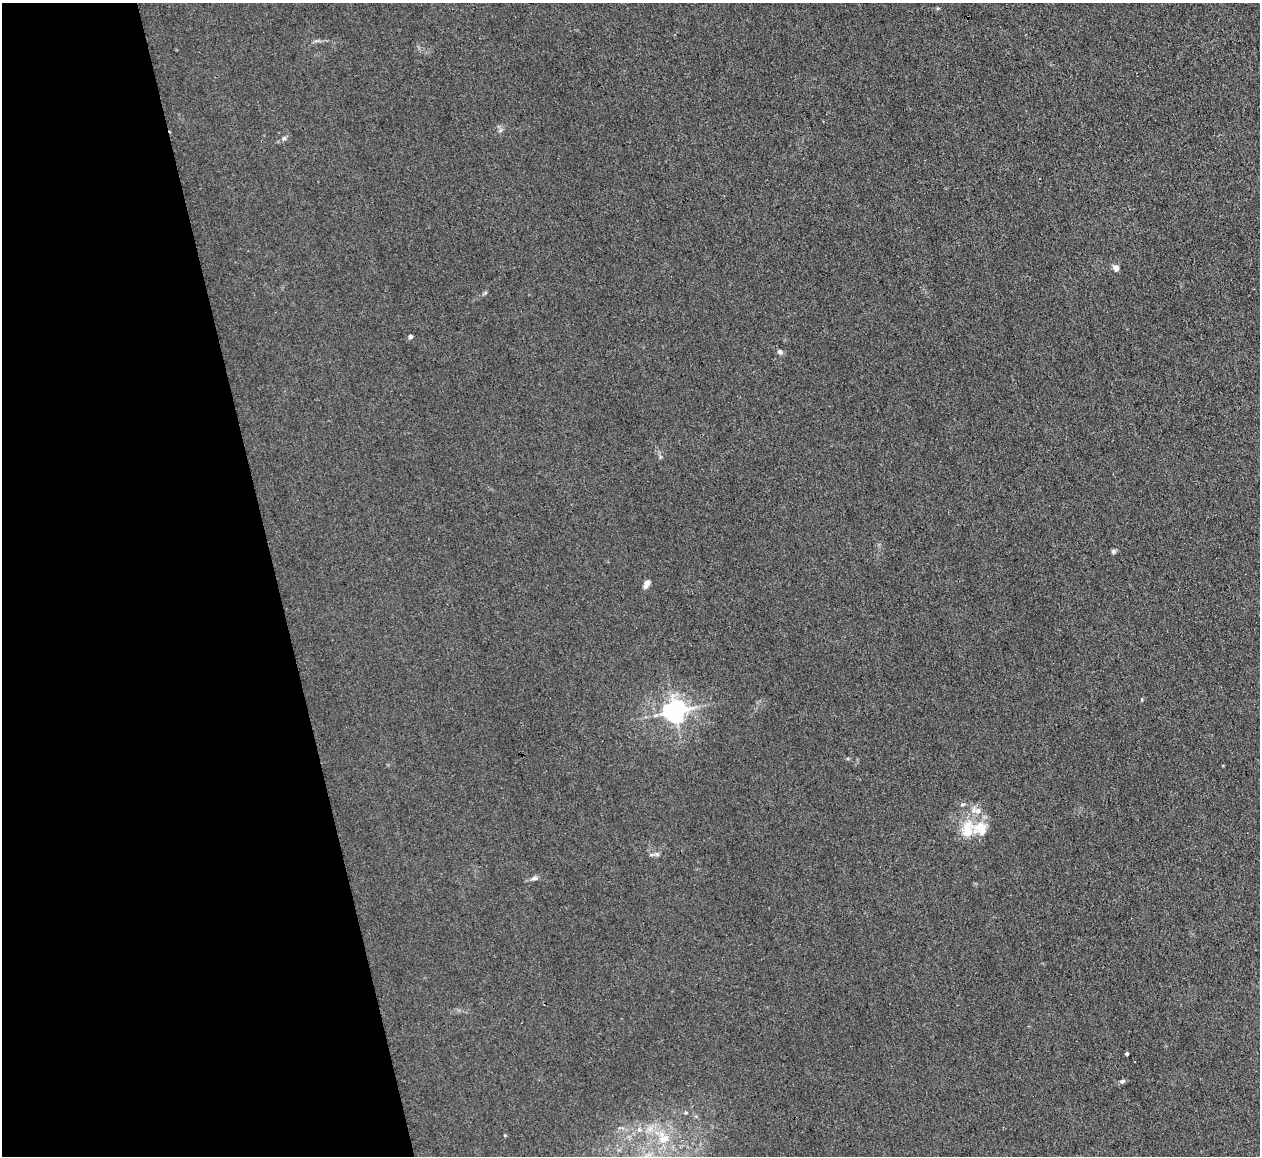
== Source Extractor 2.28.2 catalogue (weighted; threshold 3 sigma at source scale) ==
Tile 5 of 4 x 4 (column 1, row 2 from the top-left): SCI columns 1-1258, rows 2444-3597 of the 5030 x 5006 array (HDU 1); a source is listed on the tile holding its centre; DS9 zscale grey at full resolution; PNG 1262 x 1158 px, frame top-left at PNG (2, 3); no overlay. Shown black and unused: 22% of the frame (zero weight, under 3 of 4 exposures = <1% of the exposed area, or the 3 px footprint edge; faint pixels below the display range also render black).
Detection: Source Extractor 2.28.2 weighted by HDU 2 'WHT'; one run over the whole footprint, this tile lists its part. Background 0.0222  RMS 0.0058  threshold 0.0259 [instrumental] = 3 sigma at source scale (4.5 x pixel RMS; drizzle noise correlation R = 1.50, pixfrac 1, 0.05/0.05 arcsec/px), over >= 5 px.
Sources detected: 15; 1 inside a brighter listed object's ellipse — not listed separately; the other 14 listed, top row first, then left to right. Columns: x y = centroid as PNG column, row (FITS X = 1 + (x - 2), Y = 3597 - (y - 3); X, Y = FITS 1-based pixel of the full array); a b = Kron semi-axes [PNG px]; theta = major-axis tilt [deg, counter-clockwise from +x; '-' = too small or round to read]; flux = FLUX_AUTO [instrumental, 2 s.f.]
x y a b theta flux
284 138 6 5 - 1.1
1116 268 8 6 82 2.4
410 336 4 4 - 2.2
780 351 6 5 - 1.6
1113 551 6 5 - 1.1
647 584 10 5 61 3
674 711 7 7 - 420
962 804 7 4 9 0.85
977 811 10 8 8 3.4
980 829 19 16 -18 12
534 878 9 5 10 1.6
1127 1054 3 3 - 1.2
1122 1081 7 5 5 1.2
664 1139 15 10 -10 7.4